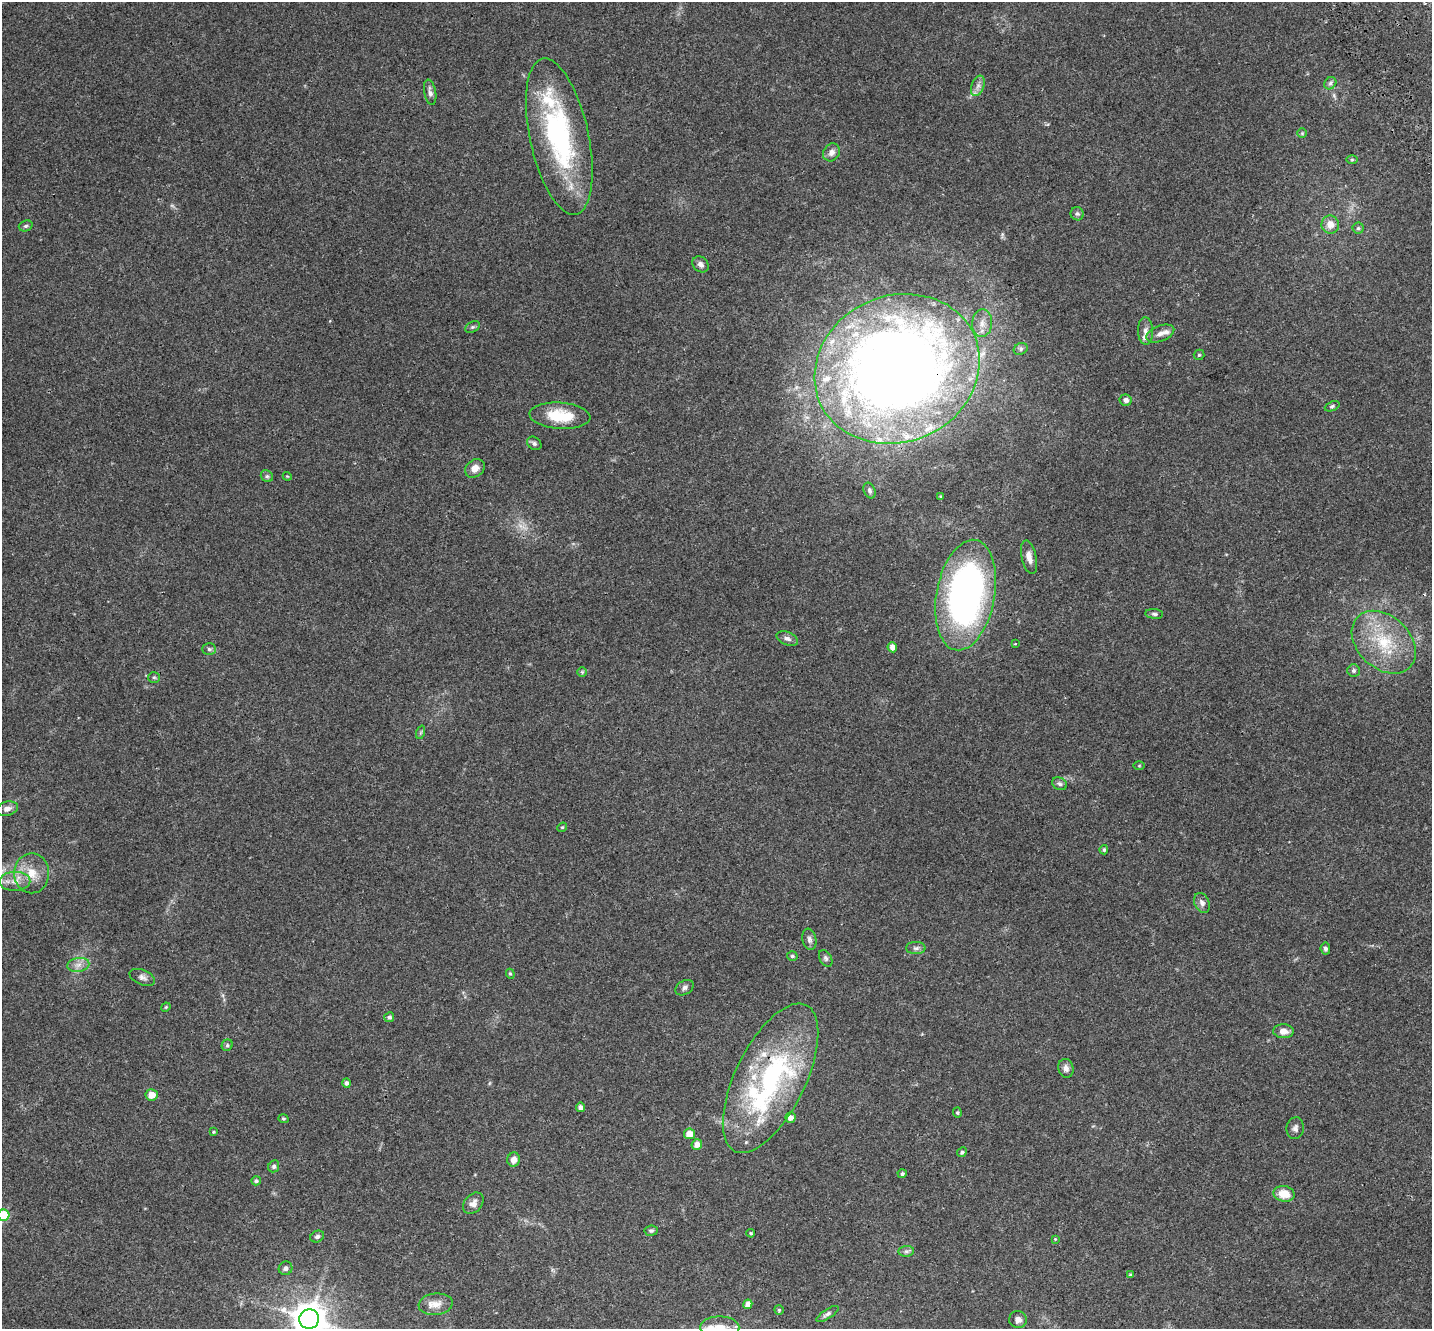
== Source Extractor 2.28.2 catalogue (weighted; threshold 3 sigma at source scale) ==
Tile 10 of 4 x 4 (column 2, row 3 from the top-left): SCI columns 1559-2988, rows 1632-2958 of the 5973 x 5859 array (HDU 1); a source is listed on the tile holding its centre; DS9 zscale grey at full resolution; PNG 1434 x 1331 px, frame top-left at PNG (2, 2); each listed source drawn as its Kron ellipse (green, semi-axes under 4 px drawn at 4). Shown black and unused: <1% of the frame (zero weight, under 3 of 4 exposures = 9% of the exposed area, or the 3 px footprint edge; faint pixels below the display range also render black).
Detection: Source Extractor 2.28.2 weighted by HDU 2 'WHT'; one run over the whole footprint, this tile lists its part. Background 0.0697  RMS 0.0062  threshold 0.0279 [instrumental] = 3 sigma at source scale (4.5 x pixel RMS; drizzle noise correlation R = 1.50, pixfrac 1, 0.0396/0.0396 arcsec/px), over >= 5 px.
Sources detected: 104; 2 too faint to see at this stretch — neither listed nor drawn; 7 inside a brighter listed object's ellipse — not listed separately; the other 95 listed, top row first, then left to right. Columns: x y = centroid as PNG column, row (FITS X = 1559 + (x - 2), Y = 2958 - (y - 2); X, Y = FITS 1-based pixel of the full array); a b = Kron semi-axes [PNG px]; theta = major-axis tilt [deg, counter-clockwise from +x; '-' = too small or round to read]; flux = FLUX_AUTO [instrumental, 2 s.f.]
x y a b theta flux
1330 83 7 5 46 1.4
978 86 10 6 69 2.6
430 92 13 6 -79 2.2
1302 133 5 5 - 0.7
559 136 79 29 -78 96
831 152 9 8 - 3.2
1352 160 6 4 0 0.75
1077 214 7 6 - 1.3
1330 224 9 9 - 5.2
26 226 7 5 20 1.1
1358 228 5 5 - 1.1
701 264 9 7 -47 2.1
982 323 14 10 85 5.4
472 327 8 5 26 1.1
1145 331 14 7 -88 3.1
1160 334 15 8 21 3.9
1021 349 7 5 23 1.4
1199 355 5 5 - 0.79
897 369 84 73 24 800
1126 400 6 5 - 2.2
1332 406 8 4 22 0.99
560 416 30 13 -4 19
534 443 8 6 -37 1.4
475 468 10 8 40 4.1
267 476 6 5 - 1.1
287 476 4 3 - 0.5
870 490 8 5 -66 1.4
941 497 4 4 - 0.58
1029 557 17 7 -77 4.5
966 595 56 29 79 240
1154 614 9 5 -6 1.3
787 638 11 6 -23 2.1
1384 642 36 26 -43 34
1015 644 3 3 - 1.2
892 647 5 4 - 4.2
209 649 7 5 -2 1.3
1354 671 6 6 - 1.2
582 672 5 5 - 0.79
154 677 6 5 - 0.87
421 732 7 4 71 0.85
1139 766 5 3 - 0.53
1060 784 8 6 -28 1.4
7 809 11 7 15 2.9
562 827 5 4 - 0.62
1104 850 4 4 - 1
32 873 20 17 89 12
15 881 15 9 1 5.7
1202 903 10 7 -65 2.6
809 939 11 7 -79 1.9
916 948 10 6 0 1.8
1325 949 6 5 - 1.5
792 956 5 4 - 1
826 958 9 6 -60 1.4
78 965 11 7 10 3.3
510 974 5 4 - 0.74
142 977 13 7 -22 2.5
684 988 10 6 31 1.8
166 1007 5 4 - 0.52
389 1017 5 4 - 1.4
1283 1031 10 7 -2 3.9
227 1045 6 5 - 0.97
1066 1068 9 7 -76 2.5
771 1078 81 35 64 120
347 1083 5 4 - 1.3
152 1095 6 5 - 5.8
580 1107 5 4 - 2.8
957 1113 5 4 - 0.79
790 1118 5 5 - 2.9
283 1119 5 4 - 0.75
1295 1128 11 8 80 2.2
213 1132 4 3 - 0.59
689 1134 5 5 - 4.9
697 1144 5 5 - 3.9
962 1152 5 4 - 1.2
514 1160 7 6 - 3.4
274 1166 6 5 - 1.3
902 1174 4 4 - 1.1
256 1181 5 4 - 0.99
1284 1194 11 7 -11 8.7
473 1203 12 8 48 3.4
4 1215 6 5 - 29
651 1231 7 5 7 1
751 1233 4 3 - 0.65
317 1236 7 5 24 1.6
1055 1239 4 4 - 0.5
906 1251 8 5 7 1.3
286 1268 7 6 - 1.7
1131 1275 4 3 - 0.88
436 1304 17 10 6 5.8
748 1304 5 4 - 3.2
779 1310 5 5 - 0.82
827 1314 13 4 32 1.7
309 1319 10 10 - 1100
1018 1320 9 8 - 2.8
720 1327 19 11 -1 7
Overlapping masked pixels (flux is a lower limit): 2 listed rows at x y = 897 369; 771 1078
Isophote crosses this tile's border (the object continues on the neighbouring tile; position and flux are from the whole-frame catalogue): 3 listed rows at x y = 4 1215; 309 1319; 720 1327